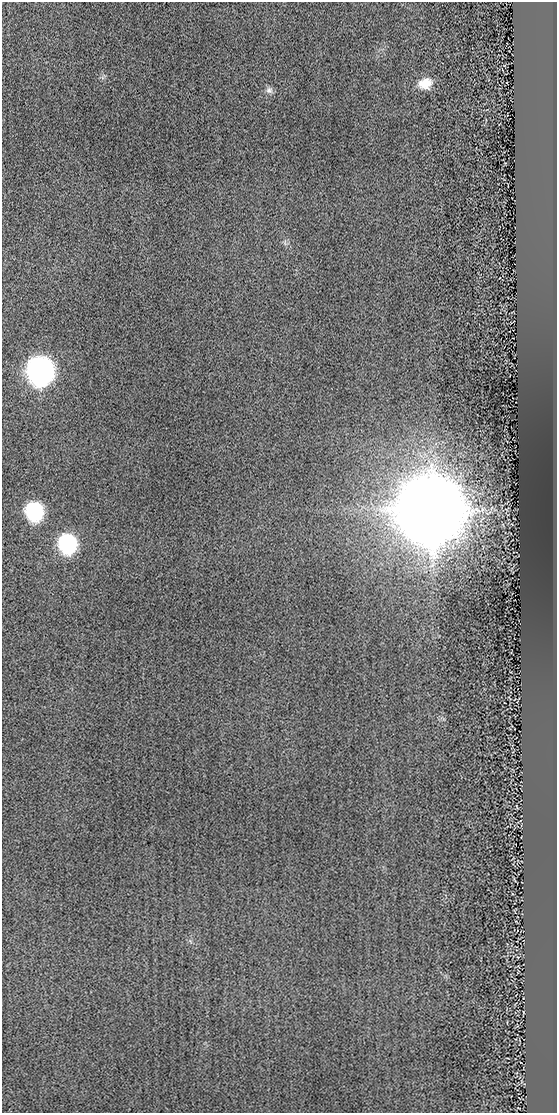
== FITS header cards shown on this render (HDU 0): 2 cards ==
NAXIS1  =                  555
NAXIS2  =                 1111

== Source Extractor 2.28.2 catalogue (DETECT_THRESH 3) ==
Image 555 x 1111 px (HDU 0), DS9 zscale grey, 1 PNG px = 1 image px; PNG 559 x 1115 px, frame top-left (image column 1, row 1111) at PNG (2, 2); no overlay
Background 0.146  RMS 2.7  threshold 8.18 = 3 sigma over >= 5 px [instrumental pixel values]
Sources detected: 8; all 8 listed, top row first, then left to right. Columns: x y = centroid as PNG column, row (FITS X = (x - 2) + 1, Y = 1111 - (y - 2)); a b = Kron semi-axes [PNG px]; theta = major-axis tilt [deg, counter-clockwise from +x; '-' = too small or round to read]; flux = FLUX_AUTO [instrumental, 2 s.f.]
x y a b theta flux
425 83 17 13 14 2.9e+03
269 90 10 9 - 7.9e+02
285 243 9 4 -89 4.0e+02
40 370 16 15 - 1.0e+05
432 510 24 22 -77 2.5e+06
34 511 13 12 - 1.9e+04
67 544 15 13 -71 2.2e+04
517 806 4 2 - 1.1e+02